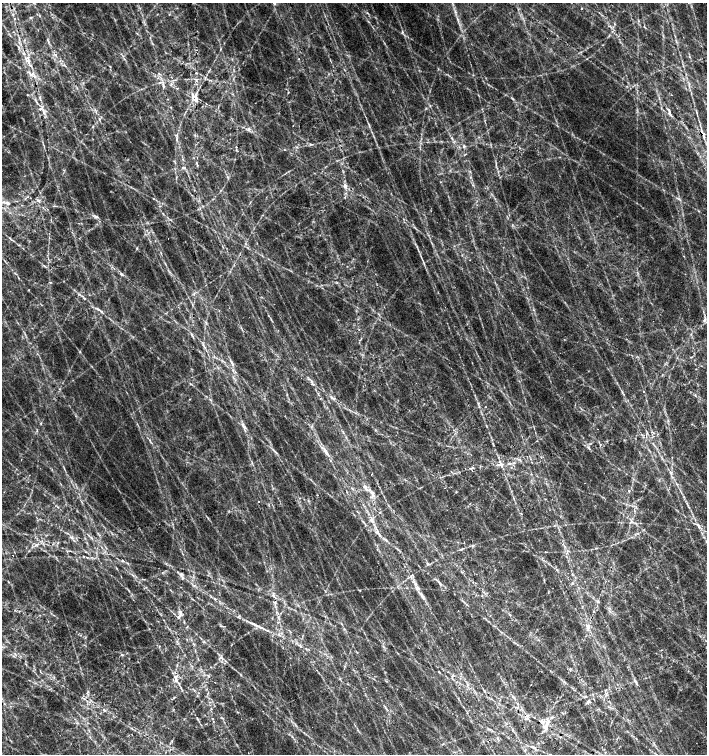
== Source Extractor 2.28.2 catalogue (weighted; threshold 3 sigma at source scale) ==
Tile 6 of 4 x 4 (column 2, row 2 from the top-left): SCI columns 1571-2979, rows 3011-4513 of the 6022 x 6017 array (HDU 1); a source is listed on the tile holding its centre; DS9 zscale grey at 2 x 2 block average (1 PNG px = mean of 2 x 2 image px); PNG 709 x 756 px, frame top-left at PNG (2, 3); no overlay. Shown black and unused: <1% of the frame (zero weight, under 2 of 3 exposures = <1% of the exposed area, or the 3 px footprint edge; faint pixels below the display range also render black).
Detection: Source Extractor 2.28.2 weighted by HDU 2 'WHT'; one run over the whole footprint, this tile lists its part. Background 0.129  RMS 0.014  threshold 0.0634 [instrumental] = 3 sigma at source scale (4.5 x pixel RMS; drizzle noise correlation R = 1.50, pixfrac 1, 0.0396/0.0396 arcsec/px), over >= 5 px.
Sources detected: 110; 6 cosmic-ray / hot-pixel residue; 1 long thin detection or spike segment (spike, bleed or trail) — not listed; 1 coinciding with a brighter row at this scale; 3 inside a brighter listed object's ellipse — not listed separately; the other 99 listed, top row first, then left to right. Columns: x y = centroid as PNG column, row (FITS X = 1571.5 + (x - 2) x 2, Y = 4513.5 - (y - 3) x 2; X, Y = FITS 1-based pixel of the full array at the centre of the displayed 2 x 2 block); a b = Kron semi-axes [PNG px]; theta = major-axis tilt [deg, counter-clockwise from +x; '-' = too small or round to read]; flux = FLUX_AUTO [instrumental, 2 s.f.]
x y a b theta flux
581 8 3 2 - 1.6
14 19 2 2 - 2.4
19 42 3 3 - 4.2
55 55 5 2 - 4.2
28 58 3 2 - 4.7
28 61 4 2 - 11
33 73 4 3 - 6.6
196 73 2 2 - 3.2
171 84 3 2 - 3.1
163 86 4 3 - 4.6
177 88 2 2 - 2
288 92 2 2 - 2
40 97 5 2 - 4.7
196 98 10 4 -77 18
40 109 2 2 - 10
669 112 9 3 -79 8.7
696 112 6 2 -69 3.4
99 119 3 2 - 2.4
93 126 3 2 - 2.1
248 129 4 4 - 7.2
702 134 11 4 -68 13
452 138 3 2 - 2.7
311 144 3 3 - 3.2
236 146 2 2 - 3.1
464 146 3 3 - 4
284 149 2 2 - 2.4
196 163 4 3 - 3.4
184 167 5 2 - 3.8
345 186 6 4 -72 14
360 195 2 2 - 1.8
38 200 4 2 - 3.9
8 203 4 4 - 8.3
97 216 5 2 - 3.7
470 260 2 2 - 1.2
122 274 6 3 -33 7.7
50 282 3 2 - 2.8
99 310 14 3 -35 11
705 319 4 2 - 4
192 335 9 2 -62 6.8
231 362 5 3 - 5.5
644 391 2 2 - 3.3
479 407 3 2 - 2.7
486 407 2 2 - 1.3
75 416 3 2 - 3.2
244 427 9 2 -38 8.7
589 448 5 3 - 5.1
275 452 11 2 -41 5.1
326 452 12 3 -64 16
501 464 10 6 -55 19
671 473 4 3 - 3.8
371 474 2 2 - 1.4
365 487 7 4 -66 13
444 488 2 2 - 1.5
629 491 3 2 - 4.8
372 493 10 4 -64 14
259 501 2 2 - 1.5
521 513 3 2 - 2.9
371 520 3 3 - 5.3
631 521 3 3 - 4.5
698 526 7 3 -60 10
377 531 4 2 - 4.3
386 540 6 2 -40 4.3
567 551 4 3 - 4.9
545 552 2 2 - 2
84 556 2 2 - 2
123 560 3 2 - 4.9
428 564 4 2 - 3.4
464 571 2 2 - 1.1
178 572 3 2 - 2.8
181 574 6 2 89 5.1
410 576 4 2 - 4
544 580 3 2 - 2.1
439 582 6 2 -50 5.6
417 588 6 4 -27 10
360 590 2 2 - 2.6
422 596 7 3 -50 9.7
215 599 4 3 - 4.3
598 601 5 2 - 4.4
180 612 3 3 - 5.1
593 612 2 2 - 1.6
178 617 3 2 - 3.6
341 624 3 2 - 2.6
588 627 6 5 - 13
301 646 3 3 - 3.2
122 655 5 2 - 2.7
221 657 5 3 - 6.2
40 671 3 2 - 2.2
439 671 2 2 - 3.6
176 678 11 4 -73 17
635 681 7 3 -57 7.2
174 697 3 2 - 3
514 698 3 2 - 2.4
594 699 3 2 - 2
589 701 5 3 - 5.6
104 710 3 2 - 5.1
197 718 3 2 - 2.5
545 727 11 7 63 28
498 738 4 3 - 4.2
550 754 3 2 - 1.8
Overlapping masked pixels (flux is a lower limit): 1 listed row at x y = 702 134
Isophote crosses this tile's border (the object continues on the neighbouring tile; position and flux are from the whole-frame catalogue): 1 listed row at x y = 550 754
Diffuse or blended objects may show on this block-average render without a row.